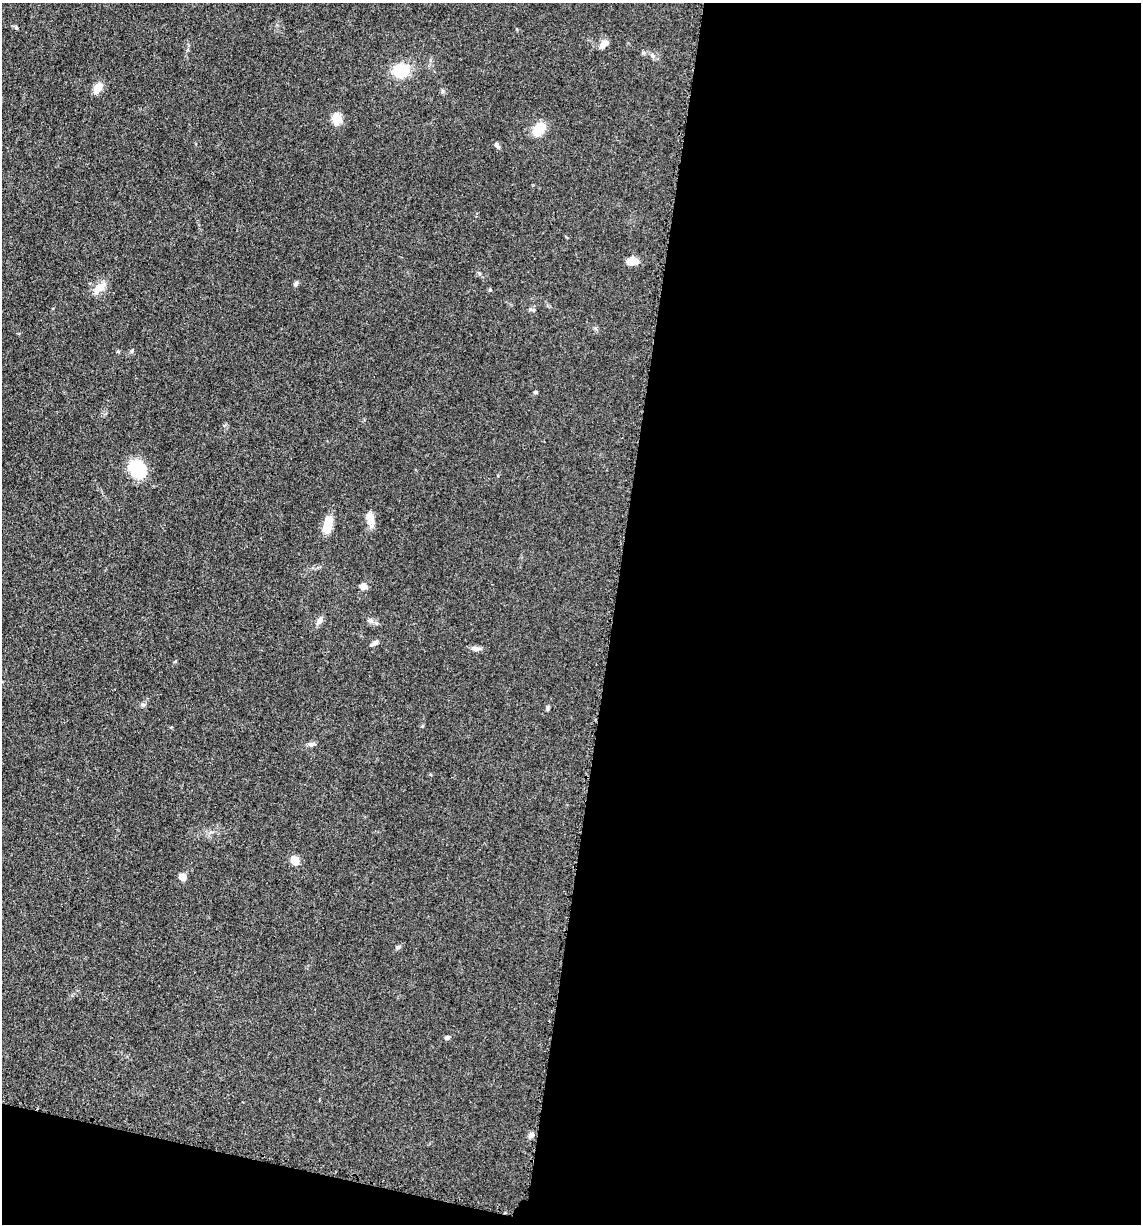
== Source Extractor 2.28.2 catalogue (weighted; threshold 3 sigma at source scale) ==
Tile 16 of 4 x 4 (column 4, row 4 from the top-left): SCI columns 3663-4801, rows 21-1242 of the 4980 x 4921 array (HDU 1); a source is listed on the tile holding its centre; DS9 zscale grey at full resolution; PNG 1143 x 1226 px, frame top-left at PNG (2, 3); no overlay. Shown black and unused: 49% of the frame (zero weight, under 3 of 5 exposures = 4% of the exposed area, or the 3 px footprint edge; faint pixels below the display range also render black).
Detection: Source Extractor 2.28.2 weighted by HDU 2 'WHT'; one run over the whole footprint, this tile lists its part. Background 0.0562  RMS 0.0059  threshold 0.0267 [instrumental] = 3 sigma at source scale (4.5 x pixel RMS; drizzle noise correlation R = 1.50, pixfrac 1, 0.05/0.05 arcsec/px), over >= 5 px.
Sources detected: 29; all 29 listed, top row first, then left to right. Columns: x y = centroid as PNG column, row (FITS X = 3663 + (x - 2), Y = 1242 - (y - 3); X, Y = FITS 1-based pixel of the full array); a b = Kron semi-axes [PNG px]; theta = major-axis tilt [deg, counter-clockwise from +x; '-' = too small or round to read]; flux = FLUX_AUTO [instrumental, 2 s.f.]
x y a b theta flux
16 28 5 4 - 0.79
604 44 13 8 35 3.4
652 56 6 4 -88 1.1
401 70 14 12 6 20
98 88 14 9 61 5.2
337 119 6 5 - 26
539 129 12 9 49 13
497 145 8 5 -60 1.7
633 261 13 10 21 4
479 273 6 4 -71 0.83
296 284 7 5 56 1.3
99 288 21 9 42 6.3
118 352 5 3 - 0.58
535 392 6 4 20 0.76
137 469 18 14 -43 26
370 518 14 8 -83 6.5
328 525 19 10 75 9
363 586 6 6 - 4.1
319 621 11 7 56 2.6
376 623 7 4 -45 1.2
375 643 9 5 28 1.9
476 649 13 6 -9 2.6
143 705 7 4 -1 1
547 708 8 4 -89 0.96
311 744 9 5 16 1.6
295 860 10 8 -59 6.2
183 877 5 5 - 11
447 1038 6 5 - 1.4
531 1135 8 7 - 1.8
Unlisted compact peaks at least as high as the median listed source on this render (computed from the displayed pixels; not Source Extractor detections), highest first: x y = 132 351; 490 290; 398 947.